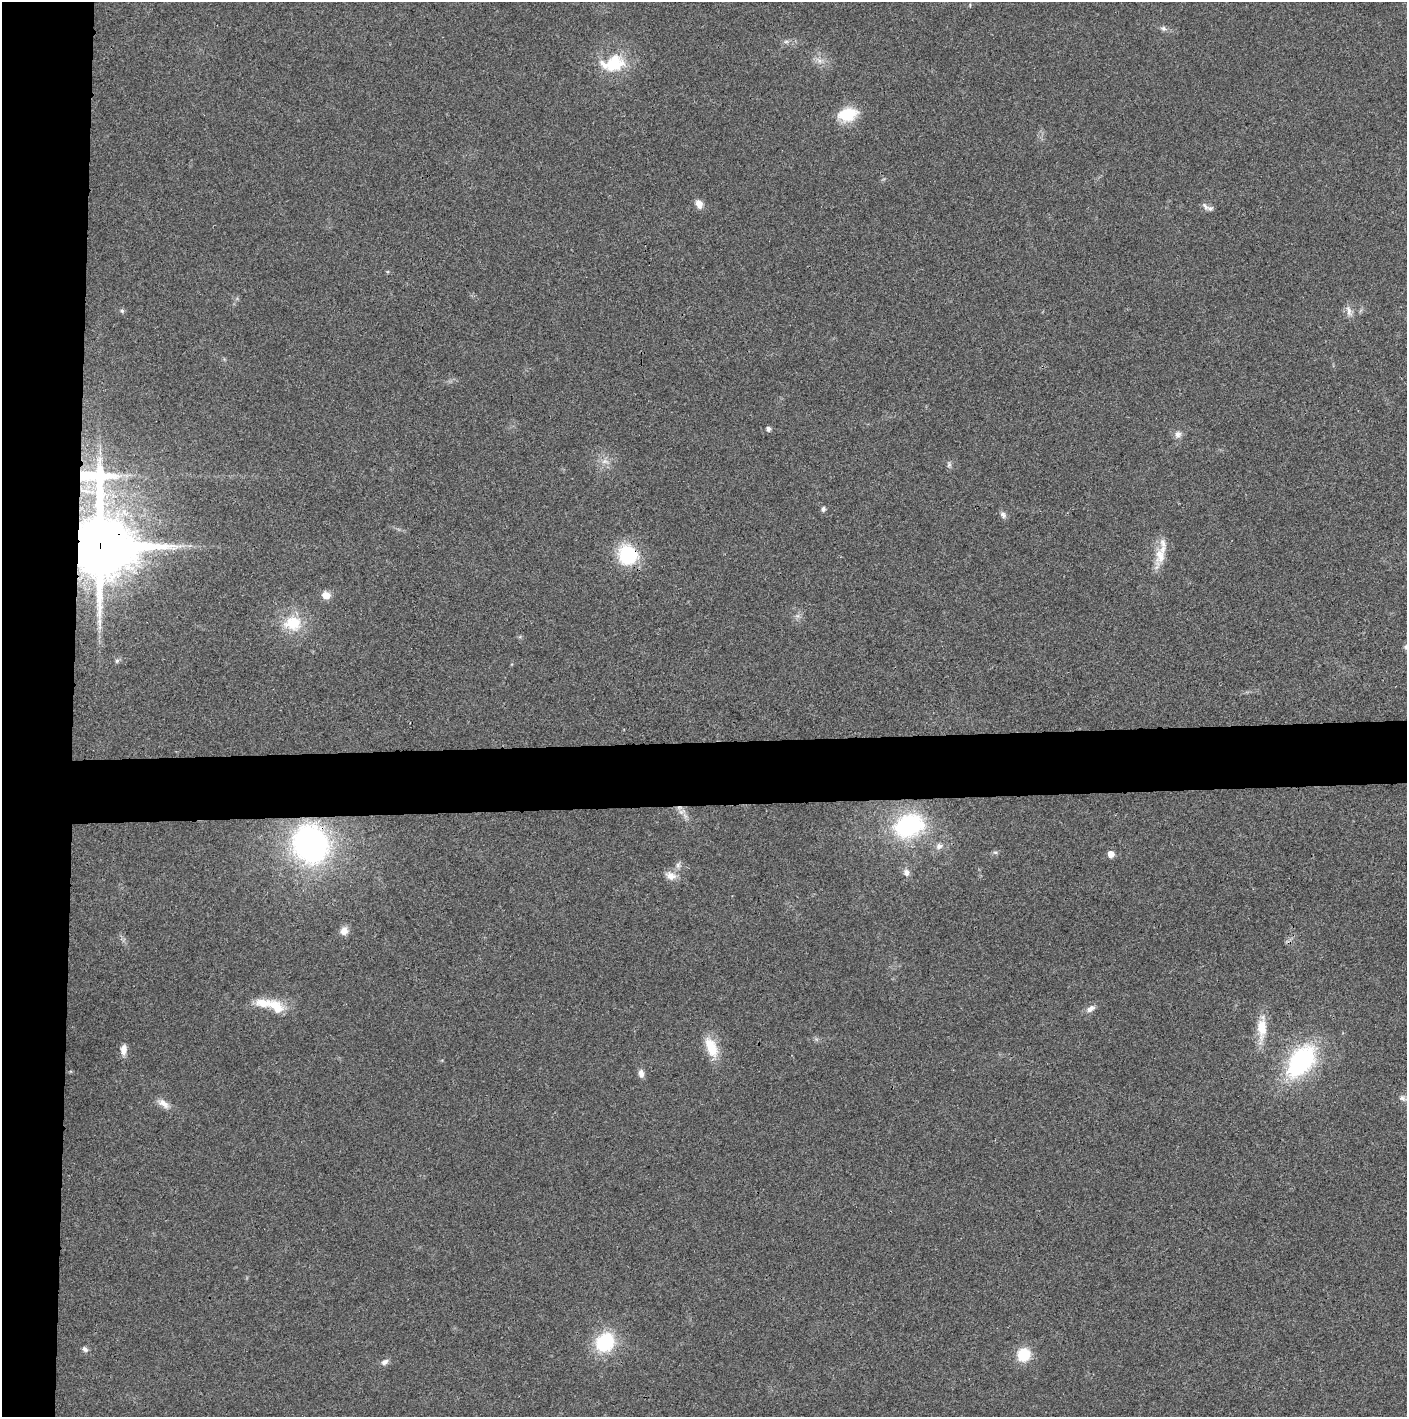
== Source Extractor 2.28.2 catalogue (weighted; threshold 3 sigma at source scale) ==
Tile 4 of 3 x 3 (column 1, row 2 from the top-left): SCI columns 5-1409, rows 1415-2829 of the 4221 x 4243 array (HDU 1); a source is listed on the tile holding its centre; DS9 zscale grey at full resolution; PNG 1409 x 1419 px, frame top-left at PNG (2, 2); no overlay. Shown black and unused: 9% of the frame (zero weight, under 3 of 4 exposures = <1% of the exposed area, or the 3 px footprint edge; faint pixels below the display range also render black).
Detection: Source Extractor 2.28.2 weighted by HDU 2 'WHT'; one run over the whole footprint, this tile lists its part. Background 0.019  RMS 0.005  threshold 0.0224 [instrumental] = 3 sigma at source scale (4.5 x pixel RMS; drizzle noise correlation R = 1.50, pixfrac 1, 0.05/0.05 arcsec/px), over >= 5 px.
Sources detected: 47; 2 inside a brighter listed object's ellipse — not listed separately; the other 45 listed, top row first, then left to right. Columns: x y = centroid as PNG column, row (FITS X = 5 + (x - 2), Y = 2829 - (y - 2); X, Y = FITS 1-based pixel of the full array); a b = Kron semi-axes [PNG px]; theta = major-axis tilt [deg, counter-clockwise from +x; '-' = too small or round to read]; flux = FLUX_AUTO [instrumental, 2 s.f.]
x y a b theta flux
1163 28 7 7 - 1.3
786 41 7 4 1 1
819 61 7 5 -90 1.5
613 63 34 21 12 21
847 114 23 16 14 14
699 204 10 8 -63 3.7
1205 206 12 6 -50 1.6
122 311 6 5 - 0.87
1349 311 17 7 -75 2.8
768 429 5 5 - 1.7
1178 434 9 8 - 2.4
605 461 11 6 -4 2.6
949 464 6 6 - 1.1
823 509 5 5 - 1.5
1003 515 10 7 -55 1.8
100 545 25 20 -84 3900
628 555 23 21 -66 26
1160 556 22 14 85 8.7
326 595 9 8 - 4.4
293 623 27 22 4 16
1406 647 6 6 - 1.1
117 661 6 5 - 0.91
681 812 7 5 -45 1.9
908 826 19 13 20 80
310 844 26 22 -65 180
939 846 9 8 - 2.1
995 852 7 4 -1 0.89
1111 854 5 5 - 4.6
678 865 8 6 -90 1.6
906 872 10 8 -76 2.3
671 876 15 10 -23 4.4
344 931 11 10 - 3.4
271 1005 43 13 -16 14
1091 1009 13 8 35 2.6
1262 1028 34 12 88 11
711 1047 24 12 -67 13
123 1049 14 7 87 3.5
1301 1061 30 19 53 75
641 1073 10 7 -79 2.5
1403 1098 9 7 -38 1.7
163 1103 18 8 -33 4.1
605 1342 20 17 49 31
85 1349 8 6 -44 1.5
1024 1355 13 12 - 14
385 1362 9 6 34 2
Overlapping masked pixels (flux is a lower limit): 3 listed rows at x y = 100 545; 628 555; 310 844
Isophote crosses this tile's border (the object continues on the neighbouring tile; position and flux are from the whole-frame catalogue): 1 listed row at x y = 1406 647